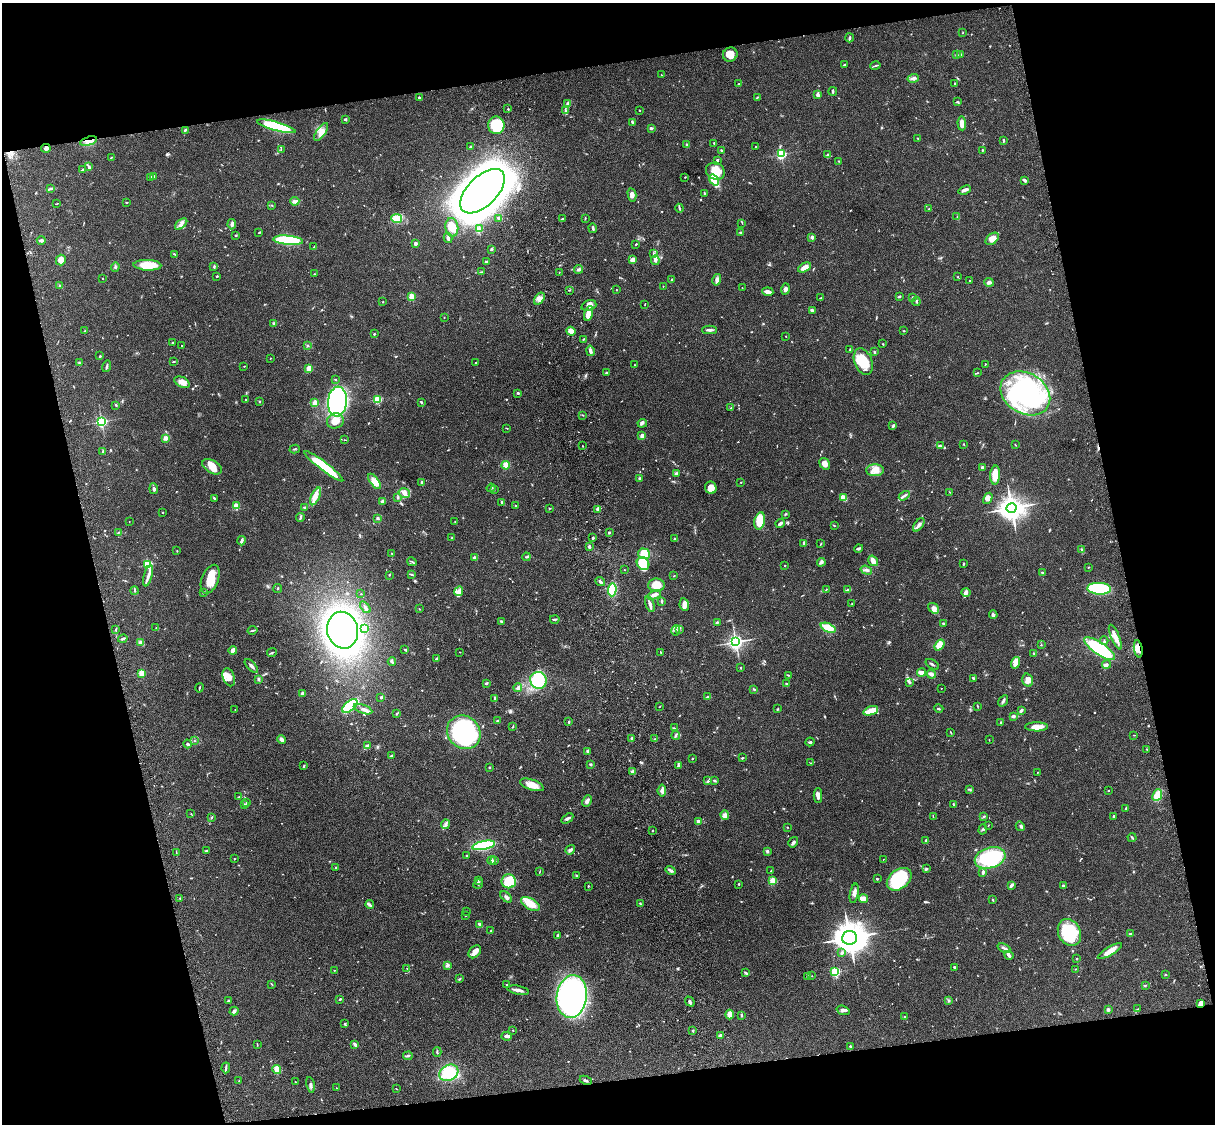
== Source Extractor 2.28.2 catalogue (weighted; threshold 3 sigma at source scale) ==
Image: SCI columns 121-4969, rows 277-4763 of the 5088 x 4927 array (HDU 1 of 3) = the unmasked area's bounding box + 8 px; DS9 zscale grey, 4 x 4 block average (1 PNG px = mean of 4 x 4 image px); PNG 1217 x 1126 px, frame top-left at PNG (2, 3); each listed source drawn as its Kron ellipse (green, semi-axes under 4 px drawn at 4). Shown black and unused: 25% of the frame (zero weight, under 3 of 4 exposures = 6% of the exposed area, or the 3 px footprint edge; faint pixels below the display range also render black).
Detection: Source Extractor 2.28.2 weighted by HDU 2 'WHT'. Background 0.0788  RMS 0.0059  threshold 0.0265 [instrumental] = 3 sigma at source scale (4.5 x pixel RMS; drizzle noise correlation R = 1.50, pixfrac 1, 0.05/0.05 arcsec/px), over >= 5 px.
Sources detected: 763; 2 too faint to see at this stretch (4 x 4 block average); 2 inside a brighter object's white glare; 6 cosmic-ray / hot-pixel residue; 1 long thin detection or spike segment (spike, bleed or trail) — neither listed nor drawn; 10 coinciding with a brighter row at this scale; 38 inside a brighter listed object's ellipse — not listed separately; of the other 704, all 500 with FLUX_AUTO >= 1.58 (the completeness limit of this list) listed and drawn (204 fainter detections not listed), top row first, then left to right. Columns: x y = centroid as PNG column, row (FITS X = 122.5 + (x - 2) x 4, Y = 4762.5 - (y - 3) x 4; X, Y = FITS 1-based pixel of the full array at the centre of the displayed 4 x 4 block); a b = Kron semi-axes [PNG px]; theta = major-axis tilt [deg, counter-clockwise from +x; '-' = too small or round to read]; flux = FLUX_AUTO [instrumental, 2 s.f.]
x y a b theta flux
963 33 2 2 - 1.9
849 38 4 2 - 5.5
730 55 7 7 - 35
957 55 4 2 - 3.2
961 55 3 2 - 5.2
845 65 2 2 - 4
875 66 5 2 - 4.9
662 75 2 2 - 1.7
913 78 6 3 16 9.1
739 84 3 2 - 3.5
955 84 3 2 - 2.2
833 91 4 2 - 4.7
818 95 3 2 - 18
419 97 2 2 - 11
757 97 3 2 - 3.1
957 102 3 2 - 3.5
567 104 4 2 - 3.8
508 109 2 2 - 5.7
639 110 2 2 - 1.7
566 111 2 2 - 2
345 119 4 2 - 3.9
632 122 4 2 - 3.8
962 123 7 3 -87 20
496 125 8 8 - 160
276 126 20 4 -15 200
651 128 3 2 - 4.8
185 130 3 2 - 4.9
321 132 10 4 54 22
918 138 2 2 - 1.6
1003 140 3 2 - 4.3
88 141 9 4 14 25
714 143 2 2 - 2.9
687 145 2 2 - 5.8
470 146 2 2 - 3.8
756 147 2 2 - 2.8
46 148 5 3 - 8.7
281 149 2 2 - 1.6
721 150 3 2 - 2.4
982 150 2 2 - 2.1
781 154 2 2 - 450
828 154 3 2 - 5.4
111 157 2 2 - 1.7
717 160 3 2 - 5.7
839 161 3 2 - 2
89 166 4 2 - 4.4
83 170 3 2 - 2.6
715 171 9 8 - 68
151 177 2 2 - 5.3
154 177 3 2 - 2.2
685 177 2 2 - 1.7
714 180 6 4 -55 59
1024 180 4 2 - 7.7
50 189 3 2 - 3.6
965 190 6 2 21 17
483 191 28 14 45 4200
704 193 3 2 - 3.3
632 195 7 4 -77 11
295 201 5 3 - 9.9
127 202 2 2 - 2.6
57 204 4 2 - 1.6
272 205 3 2 - 2
679 208 4 2 - 5.1
929 209 2 2 - 6.2
957 216 3 2 - 3.1
499 218 3 2 - 10
585 218 3 2 - 2.3
397 219 5 4 - 42
562 219 3 2 - 2.7
742 223 3 2 - 1.8
181 224 7 3 41 13
232 224 5 3 - 11
452 227 9 6 -83 32
593 228 5 2 - 5.4
479 229 3 3 - 8
259 232 3 2 - 2.7
741 233 3 2 - 7.1
236 235 2 2 - 2
812 237 2 2 - 29
448 238 5 2 - 7.5
992 239 7 5 36 23
41 240 4 3 - 7.4
288 240 15 4 -6 210
416 243 2 2 - 29
636 244 2 2 - 3.4
314 247 2 2 - 8.4
492 249 3 2 - 3.8
654 253 3 2 - 3.8
174 254 3 2 - 2.9
61 260 5 5 - 24
632 260 3 3 - 33
655 260 5 3 - 12
486 262 3 2 - 5.7
147 265 14 5 -2 68
115 267 5 3 - 6.2
214 267 4 2 - 2.5
805 267 7 3 29 28
578 269 5 2 - 7
482 272 2 2 - 1.9
559 272 2 2 - 1.7
314 274 2 2 - 2
217 276 2 2 - 3.4
957 277 2 2 - 2
103 278 2 2 - 1.6
672 280 2 2 - 1.9
717 280 6 4 76 11
970 281 2 2 - 3.1
989 282 5 3 - 8.7
60 286 2 2 - 2.1
663 286 2 2 - 1.7
742 288 2 2 - 1.9
785 289 6 4 75 10
569 290 2 2 - 2.1
616 290 2 2 - 4.3
768 292 5 3 - 16
412 296 2 2 - 120
899 296 3 2 - 2.4
820 298 3 2 - 4
912 298 3 2 - 3.8
539 299 7 4 56 17
916 301 4 2 - 4.8
383 302 2 2 - 2.4
645 304 2 2 - 1.6
589 305 8 5 18 16
812 310 3 2 - 8.4
589 313 8 4 73 56
444 317 2 2 - 2.9
274 323 4 2 - 4.5
710 330 7 2 1 11
85 331 2 2 - 2.7
571 331 5 4 - 22
904 331 2 2 - 1.7
374 334 2 2 - 9.3
786 336 2 2 - 2.1
583 339 2 2 - 1.7
172 343 2 2 - 10
883 344 2 2 - 2.1
182 346 2 2 - 2.2
308 346 2 2 - 3.3
850 349 3 2 - 2.8
590 351 5 3 - 11
874 352 2 2 - 3.6
100 356 2 2 - 3.5
270 358 2 2 - 1.7
174 361 3 2 - 2.1
863 362 14 8 -69 100
79 363 3 2 - 3.1
476 363 2 2 - 1.6
985 364 3 2 - 2.2
634 365 2 2 - 1.6
106 366 6 2 74 5.1
244 366 2 2 - 1.8
309 368 3 3 - 31
606 373 2 2 - 18
977 373 2 2 - 1.7
335 379 2 2 - 2.1
182 382 8 5 -27 20
518 393 3 2 - 4.3
1025 393 26 20 -31 590
378 399 2 2 - 220
246 400 2 2 - 1.8
259 401 2 2 - 1.9
337 401 15 9 85 720
315 403 2 2 - 130
421 403 3 2 - 3.2
116 405 2 2 - 4.1
731 408 3 2 - 2.4
583 415 2 2 - 1.7
335 421 8 7 - 51
102 422 2 2 - 580
642 423 5 2 - 5.6
893 426 4 2 - 5.4
506 428 3 2 - 1.8
642 436 2 2 - 62
166 438 3 3 - 14
344 440 2 2 - 1.7
964 444 3 2 - 1.6
1015 445 2 2 - 1.6
583 446 2 2 - 1.7
940 446 3 2 - 3.6
295 449 5 2 - 3.4
103 451 2 2 - 4.8
825 464 6 5 - 19
506 465 4 3 - 29
324 466 24 4 -37 180
212 467 11 6 -32 31
982 467 3 2 - 6.6
875 470 9 6 0 37
676 473 3 2 - 6.2
995 475 9 5 88 49
639 479 2 2 - 4.9
374 481 9 4 -54 33
422 482 3 3 - 4.9
741 482 2 2 - 1.8
491 488 4 2 - 4.5
711 488 6 5 - 32
154 489 5 3 - 8.5
494 490 2 2 - 1.8
950 492 2 2 - 1.8
404 493 6 4 -14 17
315 496 9 4 66 22
904 496 6 2 32 7.8
214 498 3 2 - 3.3
398 498 3 2 - 3
844 498 3 2 - 46
988 498 6 4 60 15
383 501 3 2 - 13
502 502 3 2 - 5.5
236 506 2 2 - 140
516 506 3 2 - 3.3
305 507 3 2 - 4.2
550 508 3 2 - 2.6
1011 508 5 4 - 3500
598 509 3 3 - 15
163 513 2 2 - 1.8
786 514 3 2 - 3.4
300 517 4 2 - 5.2
378 518 3 3 - 4.7
760 521 9 5 77 72
129 522 2 2 - 2.3
455 522 2 2 - 1.9
780 523 5 2 - 11
919 525 8 3 54 12
834 526 3 2 - 2.5
609 532 2 2 - 5.4
118 533 2 2 - 1.9
452 538 2 2 - 4.5
593 538 3 2 - 4.8
675 538 3 2 - 2.1
241 541 5 3 - 6.9
804 543 4 3 - 10
821 544 4 2 - 2.6
589 547 2 2 - 32
858 548 4 2 - 8.2
1082 550 3 2 - 3.5
177 551 2 2 - 2
392 554 2 2 - 1.7
644 554 6 5 - 68
526 557 4 2 - 3.7
474 558 3 2 - 11
873 561 6 4 -55 20
412 562 5 2 - 4.1
821 562 4 3 - 8.4
643 563 7 5 -45 150
148 564 2 2 - 230
963 564 3 2 - 3.8
785 565 2 2 - 1.7
1088 567 2 2 - 1.7
624 570 2 2 - 1.7
866 570 6 2 -18 7.2
1042 572 2 2 - 3.8
411 574 4 2 - 3.7
389 575 3 2 - 1.9
148 576 11 3 76 16
674 576 3 2 - 2
210 579 15 8 69 63
600 582 5 2 - 6.7
656 585 8 6 2 52
278 588 4 2 - 1.7
826 589 3 2 - 2.1
1099 589 12 6 -2 260
612 590 6 4 86 160
848 590 3 2 - 18
135 591 4 2 - 4.2
459 591 5 4 - 15
966 592 5 4 - 8.6
203 593 2 2 - 2
361 594 2 2 - 1.6
654 595 7 3 22 16
662 601 3 2 - 4.7
650 604 8 2 -72 12
852 604 2 2 - 1.6
684 605 6 4 -81 20
365 607 7 2 -52 6.8
934 608 6 4 -37 13
419 609 2 2 - 1.9
993 615 4 3 - 5.7
555 619 5 2 - 3.7
501 621 4 2 - 4.1
717 622 3 2 - 3.5
943 623 2 2 - 4.4
156 628 2 2 - 2.2
365 628 3 2 - 8.9
828 628 8 4 -23 65
116 629 3 2 - 2.9
253 630 5 2 - 4.2
343 630 18 15 -75 1300
676 630 5 3 - 8.2
679 630 2 2 - 2.4
1115 637 13 4 -67 22
123 639 5 2 - 5.8
1104 641 4 2 - 2.4
736 642 3 3 - 1300
141 643 4 3 - 12
939 645 6 4 53 45
1041 645 2 2 - 2.1
1099 649 18 6 -34 230
1138 649 9 3 -81 19
233 650 4 3 - 19
405 650 3 2 - 2.4
460 652 2 2 - 1.9
661 652 2 2 - 1.7
272 653 5 2 - 4.1
1034 654 3 2 - 2.3
437 659 3 2 - 3.6
392 662 4 2 - 6.8
1016 663 6 4 73 18
932 664 7 2 -34 5.7
1107 664 4 3 - 6.2
251 666 8 2 -46 9.1
741 668 2 2 - 2
142 673 2 2 - 150
922 673 4 2 - 23
931 674 5 4 - 11
788 675 2 2 - 2.3
229 677 9 6 -70 23
973 678 3 2 - 3.5
259 679 3 2 - 4.3
538 680 8 8 - 160
1028 680 6 5 - 22
910 682 4 2 - 6
486 683 3 2 - 5.2
787 684 3 2 - 3.3
199 688 4 2 - 3.4
518 688 4 3 - 7.9
941 688 2 2 - 1.9
754 689 3 2 - 3.5
302 693 3 2 - 8.4
381 697 2 2 - 13
708 697 4 2 - 6.7
494 699 4 2 - 3.1
1003 701 6 2 56 8.7
350 706 9 4 42 160
978 706 2 2 - 1.7
659 707 3 2 - 1.8
363 709 9 3 -20 12
778 709 3 2 - 3.4
939 709 5 2 - 2.7
235 710 2 2 - 1.9
1021 710 4 3 - 5.1
871 711 8 3 19 65
397 714 2 2 - 2.7
1013 716 3 2 - 11
498 721 3 2 - 3.3
569 722 3 2 - 4.7
1001 722 3 2 - 2.2
513 727 2 2 - 1.9
1036 727 11 4 0 33
674 728 4 2 - 2.8
464 732 18 16 -43 500
951 732 3 2 - 2
676 735 4 2 - 6.2
1134 735 3 2 - 1.8
632 739 3 2 - 6.7
654 739 2 2 - 2.2
281 740 4 3 - 11
989 740 2 2 - 1.7
194 741 2 2 - 2
810 742 4 2 - 5
188 744 4 2 - 4.9
367 745 2 2 - 6.7
1147 749 2 2 - 2
588 751 2 2 - 3.1
391 756 3 2 - 4.1
692 758 2 2 - 2.9
742 758 2 2 - 5.1
810 763 3 2 - 2.1
591 764 3 2 - 4.4
304 766 3 2 - 3.2
678 766 4 3 - 6.4
489 767 2 2 - 11
633 772 3 2 - 16
1037 772 2 2 - 2.1
714 780 3 2 - 5.1
708 781 2 2 - 2.2
532 785 12 5 -19 36
969 789 4 2 - 2.9
662 790 6 3 84 11
1108 791 2 2 - 1.8
1157 795 6 4 66 44
818 796 7 4 -90 16
239 797 2 2 - 3.7
587 801 6 3 66 14
247 803 2 2 - 3
244 804 2 2 - 2.1
953 804 3 2 - 2.2
1126 808 4 2 - 3.1
191 814 2 2 - 1.6
725 815 4 4 - 10
1114 816 4 2 - 3.5
212 817 3 2 - 2.2
933 817 3 2 - 1.6
983 817 3 2 - 2.4
567 818 6 3 33 7.3
698 821 2 2 - 34
445 824 5 2 - 6.1
988 826 2 2 - 1.6
1020 826 5 4 - 7
787 827 2 2 - 1.9
983 829 5 2 - 4.1
653 831 2 2 - 1.7
1132 838 5 2 - 4.7
926 840 3 2 - 6.2
793 842 5 2 - 9
484 845 11 4 11 200
206 850 3 2 - 2.3
570 850 5 3 - 8.4
767 851 2 2 - 6.6
176 853 3 2 - 2
467 856 3 2 - 2.1
990 858 16 10 17 290
234 859 2 2 - 1.6
883 859 2 2 - 2
491 860 4 2 - 5.6
495 861 3 2 - 3.7
336 867 2 2 - 3.2
926 869 3 2 - 5.6
671 870 5 2 - 9
771 871 2 2 - 3.8
539 872 3 2 - 1.7
983 872 4 2 - 6
577 875 2 2 - 4.5
877 879 2 2 - 4.3
899 879 14 9 37 210
478 880 2 2 - 2.1
509 881 7 7 - 99
773 881 2 2 - 200
478 884 5 2 - 4.2
739 884 3 2 - 2.3
1011 885 3 2 - 11
588 886 3 2 - 2.2
1063 886 3 2 - 3.7
854 893 10 4 78 13
506 897 7 3 -43 8.2
180 898 2 2 - 2.6
863 898 4 3 - 21
993 900 3 2 - 2.3
531 904 10 5 -32 52
640 904 3 2 - 3.2
370 905 4 2 - 4.1
466 911 2 2 - 1.7
465 916 2 2 - 1.8
480 925 4 3 - 9.8
491 931 4 2 - 2
1069 932 14 11 -64 180
1131 934 4 2 - 3.7
558 936 2 2 - 33
850 938 7 7 - 5000
1004 948 7 2 -23 8.8
1110 951 14 4 30 30
475 952 7 5 50 19
842 953 3 2 - 2.8
1009 955 5 2 - 11
1076 959 2 2 - 1.8
447 966 4 2 - 3.9
955 967 2 2 - 4.6
407 968 2 2 - 1.9
1075 969 2 2 - 1.7
334 970 2 2 - 1.7
835 972 2 2 - 400
746 973 4 2 - 6.9
1165 975 2 2 - 2.6
808 976 4 2 - 7.3
812 976 2 2 - 1.7
460 979 3 2 - 3.4
271 984 4 2 - 2.1
506 984 2 2 - 1.9
1145 986 3 2 - 2.7
518 990 11 3 -11 17
572 996 21 15 83 1200
340 999 3 2 - 5
229 1001 3 2 - 4.7
949 1001 3 2 - 2.5
690 1002 5 2 - 7.2
1201 1003 4 3 - 17
1108 1009 3 3 - 6
1137 1009 2 2 - 2.4
843 1010 7 3 -18 9.3
234 1011 4 3 - 7.8
730 1015 5 3 - 34
741 1016 3 2 - 3.1
905 1017 2 2 - 2.4
345 1023 3 2 - 2.7
513 1030 2 2 - 2
693 1031 3 2 - 2.8
507 1036 5 3 - 11
720 1036 2 2 - 34
257 1045 2 2 - 1.7
355 1045 4 2 - 9.9
850 1047 3 2 - 4.4
437 1052 5 2 - 4.3
408 1056 4 2 - 4.9
226 1068 5 2 - 5.3
277 1069 4 4 - 26
449 1073 10 7 29 160
586 1080 6 2 -24 6.1
239 1081 2 2 - 1.8
296 1082 2 2 - 2.9
310 1085 8 3 -79 7.6
336 1088 2 2 - 2.4
396 1089 2 2 - 2.2
Overlapping masked pixels (flux is a lower limit): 3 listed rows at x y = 88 141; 1138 649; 1201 1003
Diffuse or blended objects may show on this block-average render without a row.